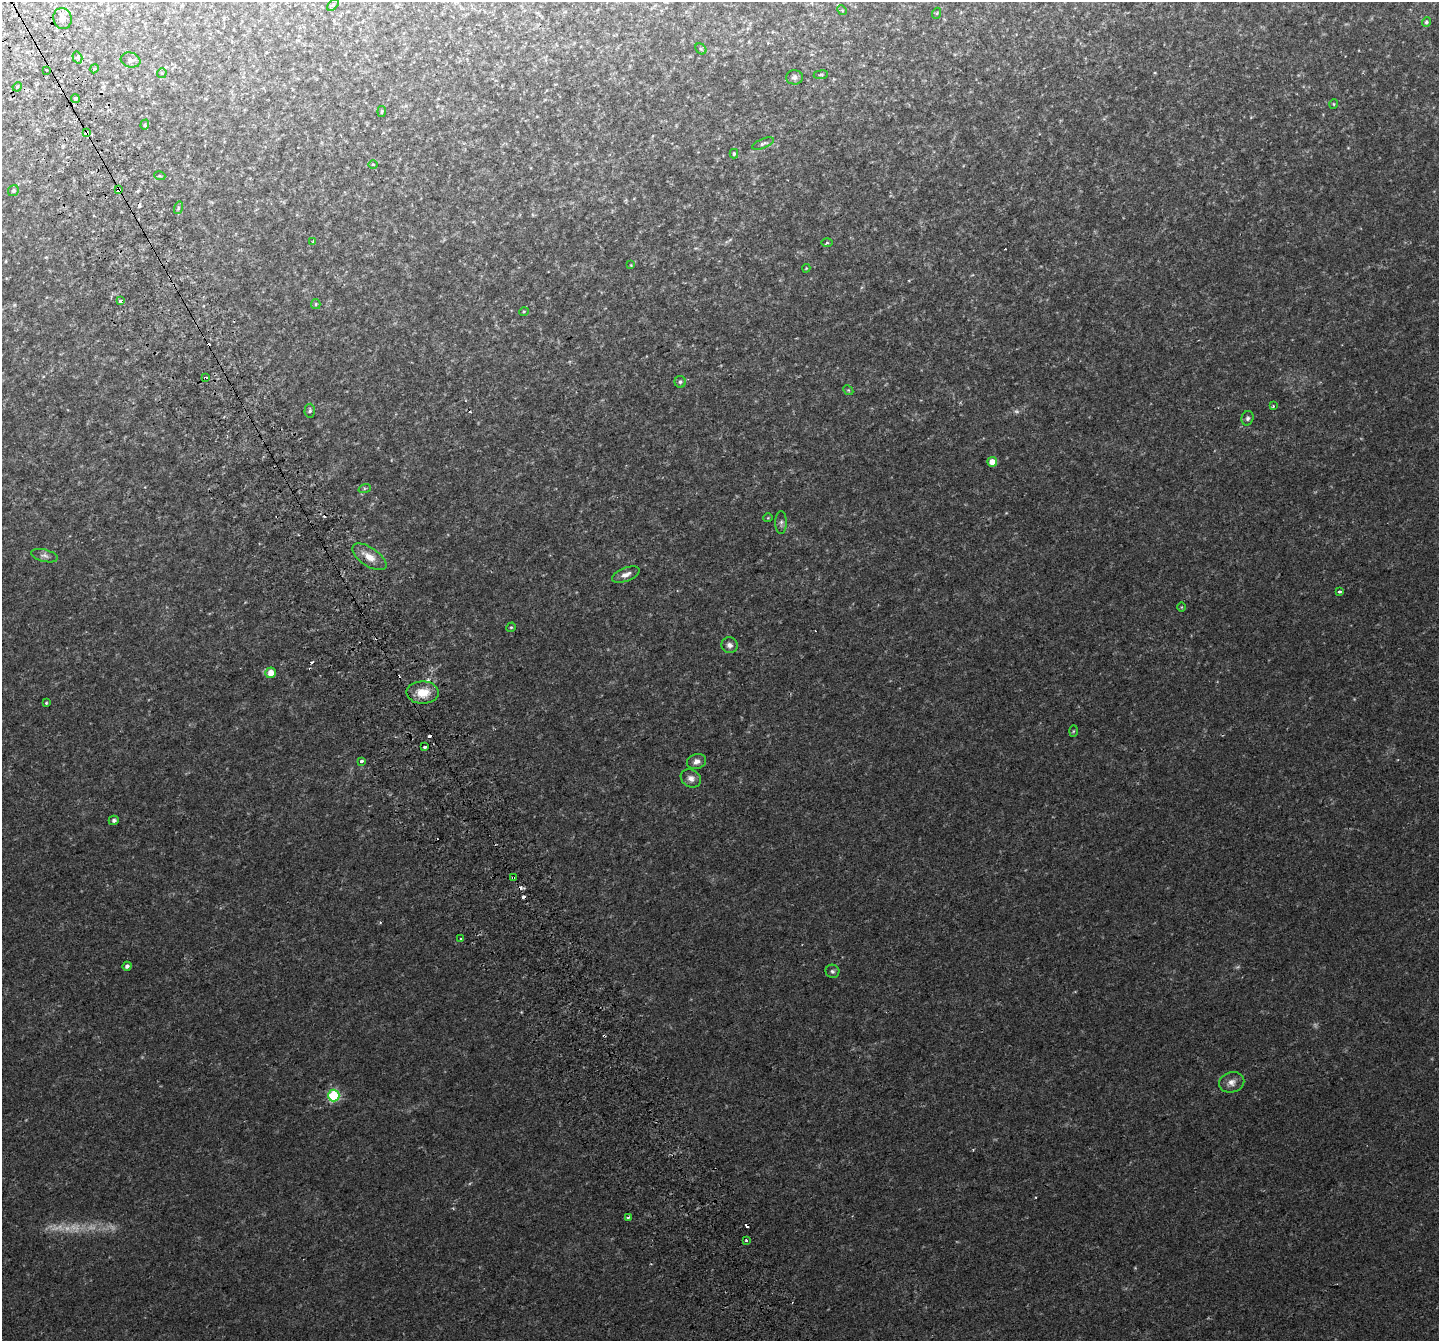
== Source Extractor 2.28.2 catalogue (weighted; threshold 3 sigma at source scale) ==
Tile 11 of 4 x 4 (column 3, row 3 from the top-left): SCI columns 2925-4361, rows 1553-2891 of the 5856 x 5728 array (HDU 1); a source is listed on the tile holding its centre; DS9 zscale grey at full resolution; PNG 1441 x 1343 px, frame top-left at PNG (2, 2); each listed source drawn as its Kron ellipse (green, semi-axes under 4 px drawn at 4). Shown black and unused: <1% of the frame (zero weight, under 2 of 3 exposures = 3% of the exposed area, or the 3 px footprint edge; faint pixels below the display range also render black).
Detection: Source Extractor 2.28.2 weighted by HDU 2 'WHT'; one run over the whole footprint, this tile lists its part. Background 0.0234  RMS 0.0058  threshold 0.0261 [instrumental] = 3 sigma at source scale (4.5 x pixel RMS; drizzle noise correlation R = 1.50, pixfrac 1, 0.0396/0.0396 arcsec/px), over >= 5 px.
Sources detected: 91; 8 too faint to see at this stretch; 15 cosmic-ray / hot-pixel residue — neither listed nor drawn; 1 inside a brighter listed object's ellipse — not listed separately; the other 67 listed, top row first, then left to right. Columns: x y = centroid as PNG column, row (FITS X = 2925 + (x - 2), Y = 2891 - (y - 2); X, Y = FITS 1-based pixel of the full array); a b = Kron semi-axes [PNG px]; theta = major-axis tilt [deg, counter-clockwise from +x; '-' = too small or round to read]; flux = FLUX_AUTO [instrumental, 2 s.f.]
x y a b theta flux
333 5 7 4 45 0.86
842 10 5 4 - 0.64
937 13 5 3 - 0.53
63 18 11 9 -72 3
1426 22 5 4 - 0.99
701 49 6 4 -44 0.82
77 57 6 4 -73 0.94
131 60 10 7 -16 1.6
94 69 4 3 - 0.43
46 70 3 3 - 2.4
162 73 5 5 - 0.62
821 75 7 3 8 0.61
794 77 8 7 - 1.9
17 87 5 3 - 0.56
75 98 4 4 - 0.87
1334 104 5 3 - 0.5
382 111 5 3 - 0.61
145 125 5 4 - 0.57
86 132 4 3 - 6.8
763 143 11 4 22 1.2
734 154 5 4 - 0.86
373 164 4 3 - 0.38
160 176 5 3 - 0.54
119 190 4 3 - 22
13 191 6 5 - 0.98
178 208 6 4 73 0.78
313 242 3 3 - 6.5
827 243 5 3 - 0.62
631 265 4 4 - 0.4
806 268 4 4 - 0.45
120 301 4 3 - 2.2
316 304 5 4 - 0.79
524 311 5 3 - 0.51
205 378 4 3 - 5.9
680 382 6 5 - 1.1
848 390 5 4 - 0.66
1273 406 3 3 - 0.92
310 411 7 5 86 1.1
1247 418 7 6 - 1.3
992 462 5 5 - 5.4
365 488 6 4 18 0.69
768 518 4 4 - 0.5
781 523 11 5 89 1.7
44 556 13 6 -14 2
369 557 19 9 -34 6.8
626 574 14 6 21 3.3
1340 591 3 3 - 2.7
1182 607 4 3 - 0.44
511 627 5 4 - 0.71
730 645 8 8 - 2.3
271 673 5 5 - 6.3
423 692 16 11 -1 10
46 703 3 3 - 0.53
1073 731 6 4 88 0.63
425 747 3 3 - 3.4
361 761 3 3 - 4.7
696 761 9 7 18 2.7
691 778 11 8 -31 2.9
114 820 5 4 - 1.5
513 878 3 3 - 1.2
461 938 3 3 - 1.5
127 966 5 4 - 1.6
832 971 7 6 - 1.3
1232 1082 13 10 13 3.6
334 1096 6 5 - 51
628 1217 4 3 - 1.4
746 1240 3 3 - 1.1
Overlapping masked pixels (flux is a lower limit): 4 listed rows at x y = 86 132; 119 190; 205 378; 513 878